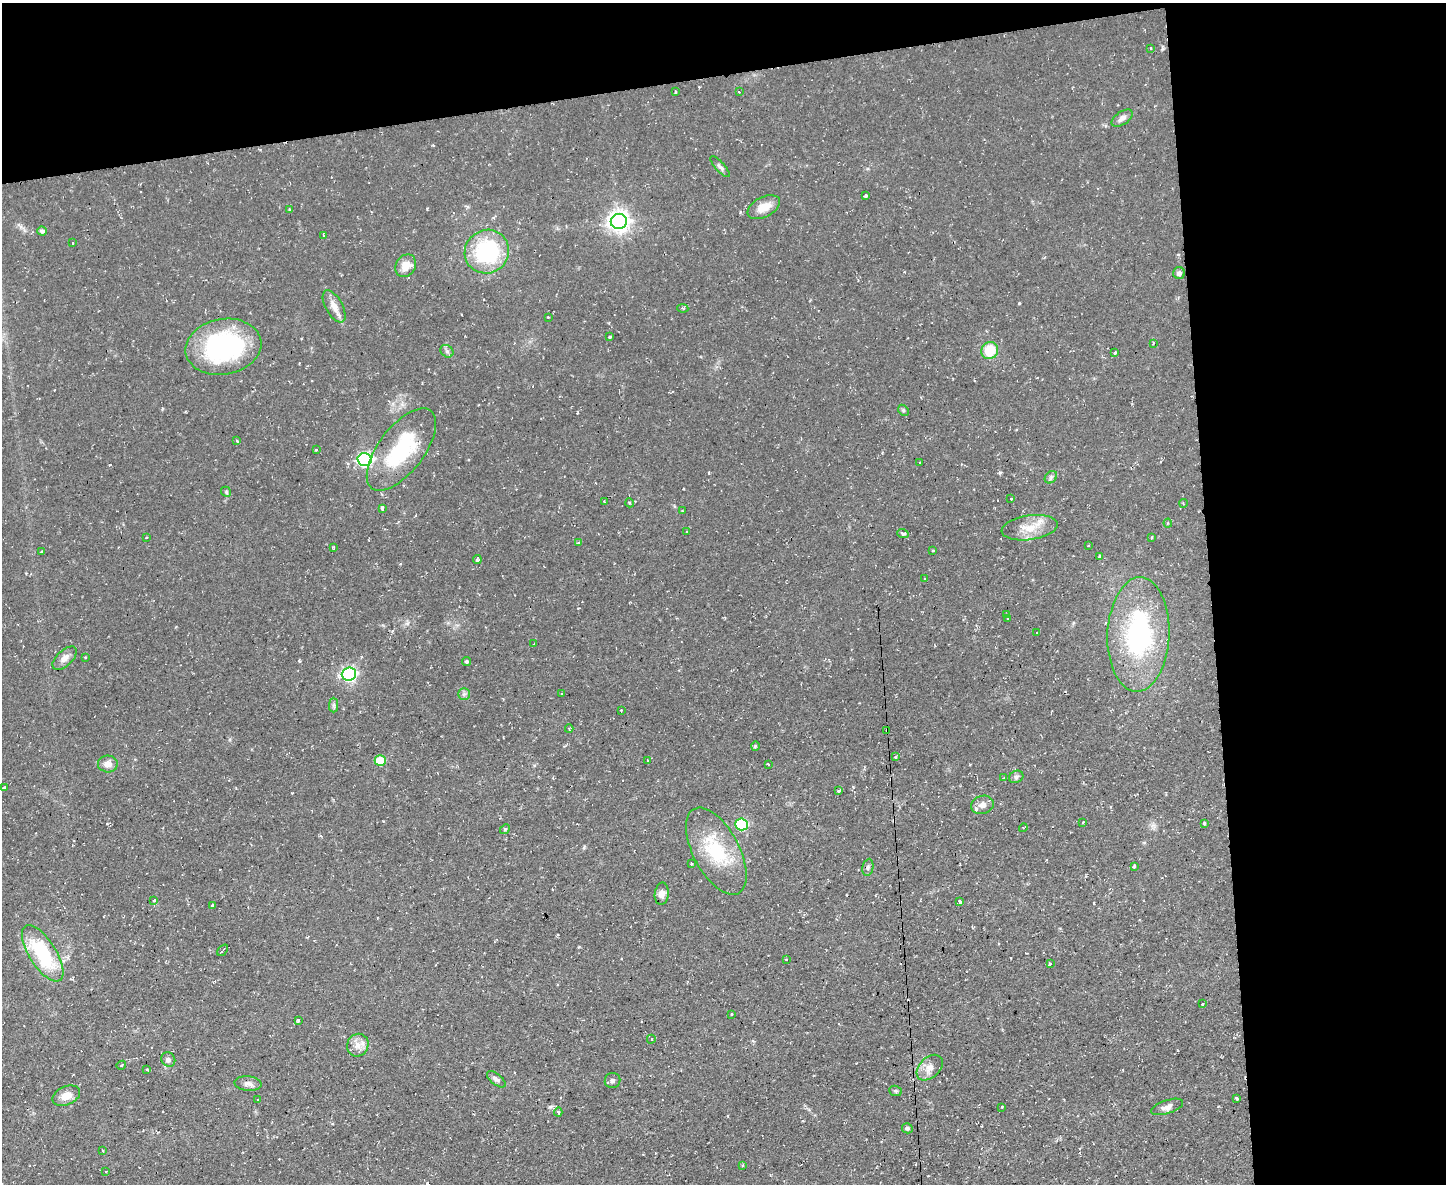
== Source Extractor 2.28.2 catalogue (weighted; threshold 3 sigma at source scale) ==
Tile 3 of 3 x 4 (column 3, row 1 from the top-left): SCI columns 3020-4463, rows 3548-4729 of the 4703 x 4729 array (HDU 1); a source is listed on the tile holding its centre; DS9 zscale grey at full resolution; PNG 1448 x 1186 px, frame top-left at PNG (2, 3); each listed source drawn as its Kron ellipse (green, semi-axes under 4 px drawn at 4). Shown black and unused: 23% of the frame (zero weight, under 2 of 3 exposures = <1% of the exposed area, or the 3 px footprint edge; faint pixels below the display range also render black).
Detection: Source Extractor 2.28.2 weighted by HDU 2 'WHT'; one run over the whole footprint, this tile lists its part. Background 0.0596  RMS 0.0061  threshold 0.0276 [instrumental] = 3 sigma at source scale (4.5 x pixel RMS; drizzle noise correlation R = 1.50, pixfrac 1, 0.05/0.05 arcsec/px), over >= 5 px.
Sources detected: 127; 7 cosmic-ray / hot-pixel residue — neither listed nor drawn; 2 inside a brighter listed object's ellipse — not listed separately; the other 118 listed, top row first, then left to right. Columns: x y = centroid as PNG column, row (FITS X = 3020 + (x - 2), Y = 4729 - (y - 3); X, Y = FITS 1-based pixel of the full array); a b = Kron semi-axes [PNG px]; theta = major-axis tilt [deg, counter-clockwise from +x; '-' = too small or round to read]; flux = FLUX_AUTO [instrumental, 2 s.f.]
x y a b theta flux
1150 48 4 3 - 0.52
675 92 3 2 - 0.58
739 92 4 3 - 0.72
1122 118 12 6 34 3
720 167 13 5 -48 1.6
865 196 3 3 - 3
764 207 17 10 28 7.7
289 209 3 3 - 0.64
619 221 8 7 - 370
42 231 4 4 - 1.8
324 235 4 3 - 1.5
73 243 3 2 - 0.53
487 252 22 21 - 56
406 266 12 9 57 7.3
1179 273 6 6 - 1.8
334 306 18 8 -61 5.8
683 308 5 3 - 0.79
548 317 3 2 - 0.52
610 337 3 3 - 0.67
1153 343 3 3 - 0.64
223 347 38 27 10 95
990 350 9 8 - 17
447 351 7 5 -43 1.5
1115 353 3 3 - 1.8
903 410 6 4 -47 0.89
237 441 3 3 - 6.9
316 450 4 2 - 1.6
401 450 49 22 53 49
364 459 7 6 - 130
920 462 3 2 - 0.43
1051 477 7 5 46 1.4
226 492 5 4 - 0.82
1011 498 3 3 - 1.1
604 502 3 2 - 0.58
630 503 4 3 - 0.7
1183 503 4 3 - 0.49
382 508 4 3 - 1.6
682 511 3 2 - 0.7
1168 523 4 4 - 0.71
1030 528 28 12 8 11
687 532 2 2 - 0.52
903 534 6 4 -18 1.5
146 537 4 2 - 0.51
1152 538 3 3 - 0.83
579 543 3 3 - 1.6
1088 546 3 2 - 0.44
334 548 3 3 - 0.78
933 551 3 2 - 0.95
42 552 3 3 - 1.8
1100 556 4 2 - 0.83
477 559 4 3 - 3.1
925 579 3 3 - 0.97
1007 615 3 3 - 1.2
1007 618 3 3 - 0.89
1036 633 3 3 - 0.97
1138 634 57 31 88 88
534 644 2 2 - 0.45
85 657 2 2 - 0.59
65 658 15 7 43 4
466 661 4 4 - 0.78
349 674 7 6 - 130
464 694 6 6 - 1.5
561 694 3 2 - 0.69
334 705 7 4 90 1.2
621 710 3 3 - 1.1
569 729 4 3 - 0.77
887 730 3 3 - 0.57
755 746 5 3 - 0.85
895 757 4 3 - 0.81
647 760 3 2 - 0.76
380 761 5 5 - 25
108 764 10 8 -3 4.6
768 764 3 2 - 0.71
1016 777 7 6 - 1.6
1004 778 4 3 - 0.74
4 788 3 3 - 4.3
839 791 4 3 - 1
982 805 11 9 17 3.5
1083 822 3 2 - 0.38
1204 823 4 4 - 0.81
742 824 6 6 - 58
1023 828 4 3 - 0.82
505 829 5 4 - 0.78
716 851 48 23 -62 35
691 864 3 2 - 0.86
1134 866 4 3 - 3.1
868 867 8 5 80 1.4
662 894 11 7 83 3.7
154 900 3 3 - 1.4
960 902 3 3 - 2.1
212 905 3 2 - 0.46
223 950 6 3 51 0.68
43 953 32 13 -57 46
786 959 3 2 - 0.43
1050 963 3 3 - 1.4
1203 1004 4 2 - 0.49
731 1014 3 2 - 0.72
298 1020 3 3 - 1.6
651 1039 4 4 - 0.78
358 1045 11 10 - 5.1
168 1060 7 6 - 1.9
121 1065 5 3 - 0.91
930 1068 15 10 44 5.2
147 1070 3 3 - 1
496 1079 11 5 -39 2
612 1080 8 7 - 2.2
248 1084 14 7 -5 2.8
895 1091 6 5 - 1
66 1096 14 9 24 6.4
1237 1098 4 3 - 2.2
258 1100 3 2 - 0.65
1002 1107 3 2 - 0.47
1167 1107 17 6 18 4
558 1112 4 3 - 1.3
907 1128 5 5 - 1.4
103 1150 3 2 - 0.89
742 1166 4 3 - 0.71
106 1171 3 2 - 0.38
Overlapping masked pixels (flux is a lower limit): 1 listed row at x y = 887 730
Unlisted compact peaks at least as high as the median listed source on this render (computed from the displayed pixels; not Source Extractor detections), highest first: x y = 1019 303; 299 661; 1000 472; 427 209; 21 227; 584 847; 579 947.